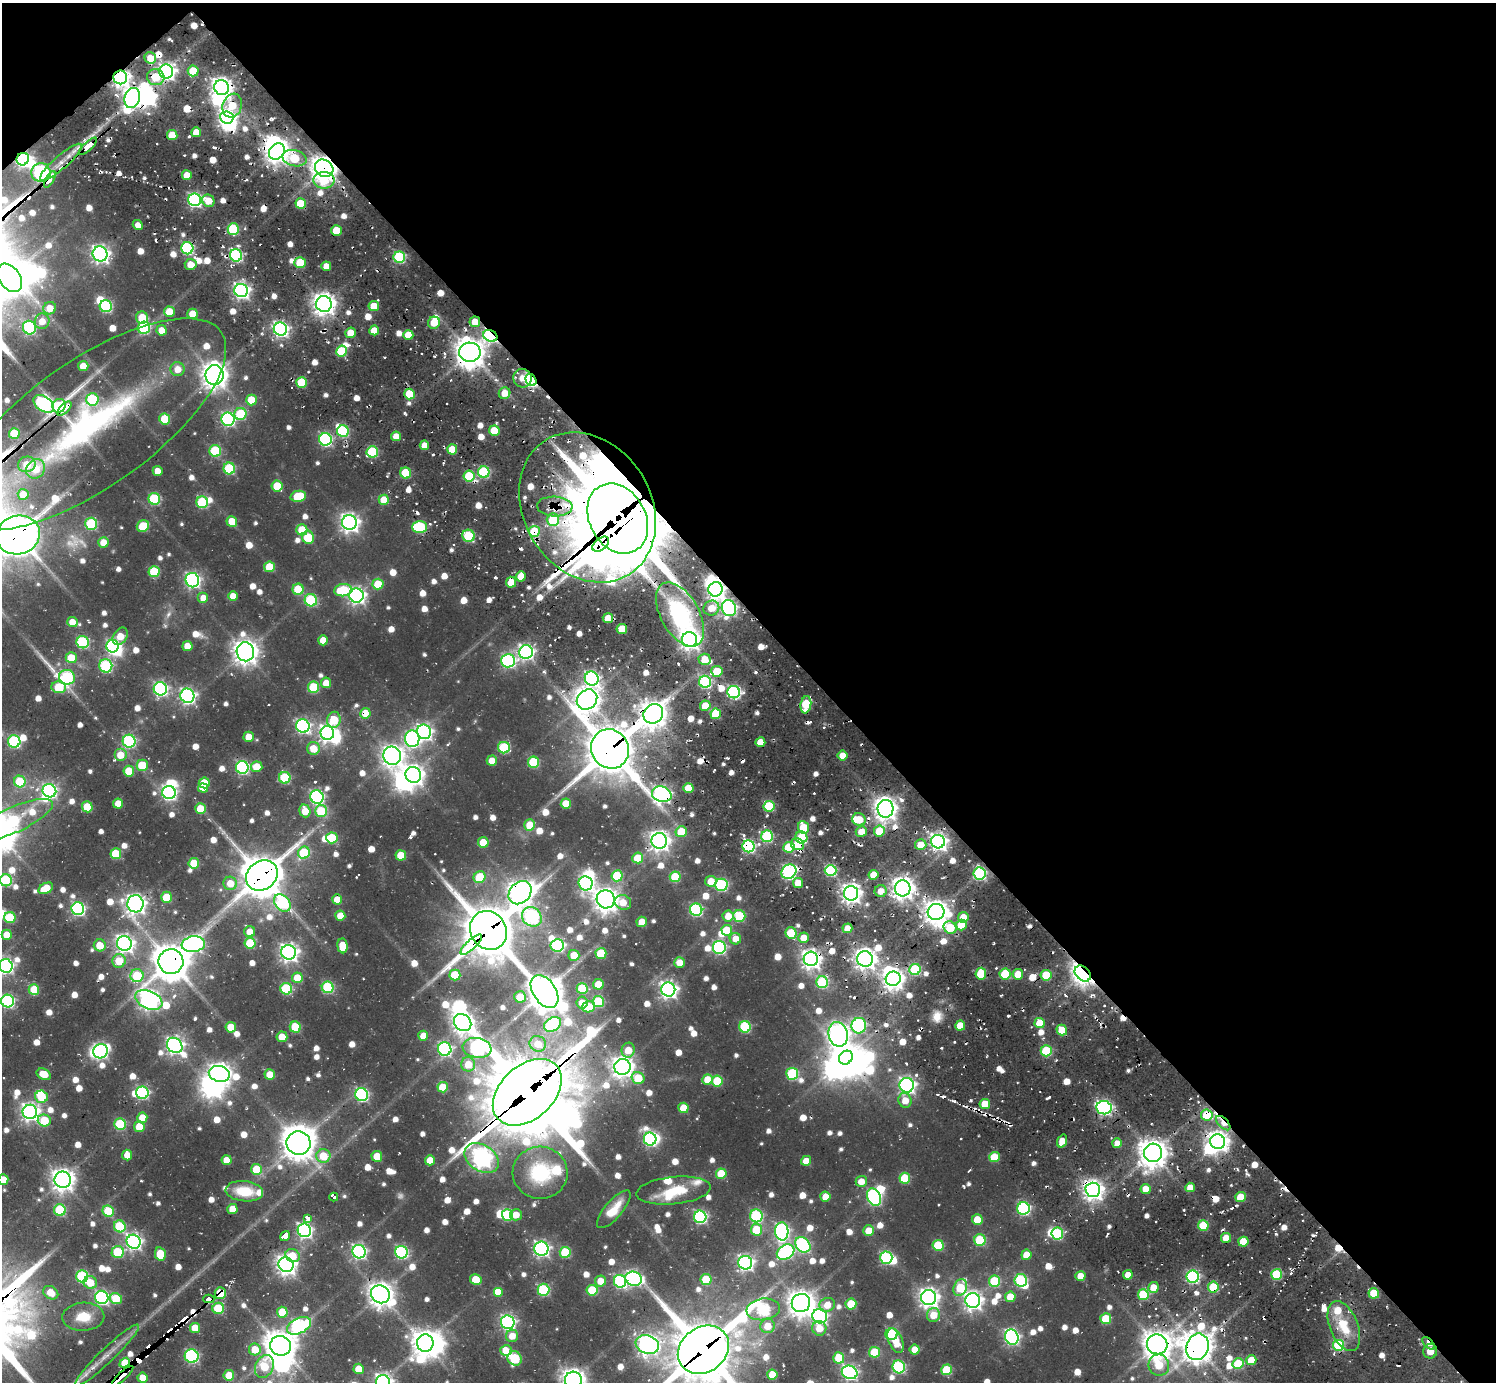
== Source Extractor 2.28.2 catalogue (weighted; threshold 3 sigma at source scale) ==
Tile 3 of 4 x 4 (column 3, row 1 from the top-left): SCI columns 3161-4654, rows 4566-5945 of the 6147 x 6133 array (HDU 1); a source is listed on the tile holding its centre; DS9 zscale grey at full resolution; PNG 1498 x 1384 px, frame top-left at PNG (2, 3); each listed source drawn as its Kron ellipse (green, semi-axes under 4 px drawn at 4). Shown black and unused: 46% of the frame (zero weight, under 2 of 3 exposures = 7% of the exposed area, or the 3 px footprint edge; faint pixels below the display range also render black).
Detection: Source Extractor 2.28.2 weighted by HDU 2 'WHT'; one run over the whole footprint, this tile lists its part. Background 0.0994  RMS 0.011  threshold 0.0476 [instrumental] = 3 sigma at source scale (4.5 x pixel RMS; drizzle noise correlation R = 1.50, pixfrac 1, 0.05/0.05 arcsec/px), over >= 5 px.
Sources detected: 984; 1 too faint to see at this stretch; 43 inside a brighter object's white glare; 41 cosmic-ray / hot-pixel residue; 1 long thin detection or spike segment (spike, bleed or trail) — neither listed nor drawn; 15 inside a brighter listed object's ellipse — not listed separately; of the other 883, all 500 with FLUX_AUTO >= 14.6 (the completeness limit of this list) listed and drawn (383 fainter detections not listed), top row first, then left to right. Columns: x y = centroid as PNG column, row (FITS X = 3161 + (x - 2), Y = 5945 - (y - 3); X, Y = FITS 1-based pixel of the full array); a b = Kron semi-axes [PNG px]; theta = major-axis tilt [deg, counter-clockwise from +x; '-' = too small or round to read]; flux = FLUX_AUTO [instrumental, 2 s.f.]
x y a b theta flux
150 58 6 5 - 21
193 71 5 5 - 40
166 72 7 7 - 440
120 77 7 7 - 540
156 77 9 8 - 28
222 88 8 7 - 830
132 98 10 7 72 510
232 106 12 9 71 29
227 117 7 6 - 400
196 132 5 5 - 17
172 135 5 5 - 28
88 146 11 4 43 150
277 152 9 7 50 990
294 158 12 8 -13 56
23 159 6 6 - 330
61 162 27 6 41 16
324 168 9 8 - 1200
41 173 9 9 - 250
187 175 5 5 - 18
50 179 9 3 60 150
324 180 10 8 -1 31
195 200 6 6 - 260
208 201 6 6 - 20
301 203 5 5 - 35
138 225 5 4 - 16
233 229 6 5 - 83
336 231 5 5 - 33
187 248 6 6 - 160
100 254 7 7 - 500
236 255 6 6 - 160
399 257 6 5 - 130
300 263 5 5 - 36
191 264 6 5 - 17
326 266 5 5 - 16
9 278 16 10 -54 1700
241 290 7 6 - 420
324 304 8 8 - 860
106 306 6 6 - 130
374 306 5 5 - 24
50 308 6 6 - 21
169 312 5 5 - 25
193 314 5 5 - 29
142 318 6 6 - 35
42 321 8 7 - 15
475 322 5 5 - 20
434 323 6 6 - 24
29 328 7 6 - 140
144 328 6 6 - 120
280 329 7 6 - 310
162 330 5 5 - 18
374 330 5 5 - 19
350 333 5 5 - 21
408 335 5 5 - 25
490 336 7 5 -25 250
341 351 5 5 - 52
470 352 10 9 - 1500
83 366 5 5 - 18
178 369 7 7 - 15
214 375 10 9 - 1200
522 378 9 9 - 18
531 380 6 5 - 190
302 382 5 5 - 54
505 393 6 5 - 16
409 394 5 5 - 41
92 399 6 6 - 90
251 400 5 5 - 32
44 404 11 7 -36 190
59 406 7 6 - 55
65 409 9 3 44 110
240 414 6 6 - 57
165 419 5 5 - 46
228 419 6 6 - 220
90 424 160 63 35 520
343 431 6 6 - 110
494 431 5 5 - 34
14 434 5 5 - 45
396 436 5 5 - 15
325 439 6 6 - 190
424 445 5 4 - 15
452 449 5 5 - 28
215 451 6 6 - 73
372 452 6 5 - 87
27 464 9 7 20 17
229 468 6 5 - 93
36 469 10 9 - 23
158 471 5 5 - 15
484 472 6 6 - 110
406 473 5 5 - 53
469 476 5 5 - 62
277 486 5 5 - 34
23 494 5 5 - 15
298 496 8 5 12 44
154 499 6 5 - 97
384 500 5 5 - 26
202 502 6 6 - 89
555 506 18 10 -3 17
587 507 79 63 -58 1600
618 518 37 28 -61 11000
553 520 6 6 - 50
232 521 5 5 - 25
349 522 7 7 - 600
91 524 6 6 - 95
143 526 6 5 - 45
420 527 7 6 - 100
302 530 5 5 - 35
534 531 5 5 - 50
18 535 22 19 16 3200
469 536 6 6 - 72
308 537 6 6 - 43
103 542 5 5 - 18
601 544 9 5 38 680
269 567 5 5 - 33
154 572 5 5 - 59
521 576 5 5 - 16
192 580 7 6 - 330
511 582 5 5 - 25
378 584 5 5 - 34
298 589 5 5 - 42
716 589 7 7 - 550
343 590 9 6 8 54
233 596 5 5 - 18
356 596 7 7 - 430
203 598 5 5 - 15
311 600 6 6 - 100
711 608 8 7 - 18
729 608 8 7 - 310
680 614 35 19 -60 150
608 618 5 5 - 21
72 622 5 5 - 17
622 629 5 5 - 33
120 636 9 6 55 20
323 640 5 5 - 18
689 640 7 7 - 670
83 642 6 6 - 130
113 646 6 6 - 190
187 646 5 5 - 19
245 652 9 8 - 1100
526 652 7 7 - 360
71 658 5 5 - 33
705 659 6 5 - 22
508 661 7 6 - 220
106 666 7 6 - 130
717 671 5 5 - 34
67 677 8 7 - 140
592 679 7 6 - 310
705 682 6 6 - 150
326 683 5 5 - 16
59 687 7 6 - 52
314 687 5 5 - 63
160 689 7 6 - 230
734 692 6 6 - 190
187 696 7 7 - 330
587 700 11 9 43 1300
806 705 9 5 80 68
705 706 5 5 - 27
365 713 5 5 - 24
653 714 10 9 - 1300
716 714 5 5 - 44
334 720 8 6 77 41
303 726 7 6 - 250
424 732 7 7 - 360
327 733 7 7 - 490
249 737 5 5 - 18
412 739 8 7 - 230
14 741 6 6 - 140
129 741 6 6 - 160
760 742 5 5 - 20
313 748 6 6 - 23
504 748 6 5 - 88
610 749 20 18 -59 4500
120 755 6 6 - 19
392 756 9 9 - 850
842 756 5 5 - 17
492 761 5 5 - 18
533 762 5 5 - 70
142 765 5 5 - 31
242 767 6 6 - 200
257 767 6 5 - 23
129 771 5 5 - 35
413 775 8 7 - 710
285 778 6 6 - 80
20 781 6 5 - 49
204 783 5 5 - 38
203 788 5 4 - 17
688 788 5 5 - 27
49 791 7 6 - 260
169 793 7 6 - 270
662 794 10 7 -17 440
317 797 7 6 - 220
118 804 5 5 - 21
566 804 5 5 - 30
769 806 5 5 - 71
87 807 5 5 - 39
200 809 5 5 - 26
885 809 9 8 - 1000
305 811 6 5 - 21
321 811 6 6 - 55
14 820 42 12 24 110
859 820 7 6 - 24
530 825 5 5 - 25
803 827 6 5 - 32
861 831 5 5 - 16
879 831 5 5 - 32
681 832 5 5 - 37
767 836 6 6 - 110
801 837 6 6 - 55
332 838 5 5 - 56
659 841 8 7 - 710
483 842 5 5 - 26
938 842 7 6 - 490
797 844 6 6 - 25
921 845 6 5 - 20
749 846 6 6 - 180
789 847 5 5 - 46
304 853 6 5 - 64
116 854 5 5 - 55
401 855 5 5 - 29
638 858 5 5 - 35
194 863 5 5 - 35
831 870 6 5 - 110
789 872 8 7 - 180
980 873 6 6 - 160
874 875 5 5 - 18
262 876 17 14 37 3300
617 876 5 5 - 63
480 877 6 5 - 41
675 877 5 5 - 51
6 880 6 6 - 100
711 881 6 5 - 22
230 883 7 6 - 20
586 883 7 7 - 230
798 883 5 5 - 17
721 885 6 6 - 140
46 888 8 5 26 27
903 888 8 8 - 970
881 891 6 6 - 15
520 893 13 10 46 1100
851 893 7 7 - 700
166 897 5 5 - 30
337 899 5 5 - 17
606 899 9 9 - 1000
623 902 8 7 - 17
282 903 10 7 -49 100
135 904 8 8 - 640
78 909 6 6 - 210
696 910 6 6 - 150
936 912 8 8 - 1100
340 916 5 5 - 19
728 916 5 5 - 17
739 916 6 6 - 59
532 917 10 9 - 150
963 917 5 5 - 18
10 918 5 5 - 49
642 922 5 5 - 21
961 925 5 5 - 26
950 927 7 6 - 34
847 928 5 5 - 17
488 930 20 17 -55 5200
727 930 5 5 - 38
250 932 5 5 - 16
791 933 6 5 - 49
7 935 5 5 - 21
804 938 5 5 - 15
735 939 6 5 - 15
250 943 5 5 - 58
124 944 7 7 - 500
193 944 12 8 8 360
100 945 6 6 - 24
471 945 14 5 43 140
557 945 6 6 - 140
343 946 7 5 -85 26
719 947 6 6 - 200
289 952 7 7 - 560
601 953 5 5 - 50
574 955 5 5 - 27
811 959 7 7 - 640
865 959 8 7 - 770
119 961 7 6 - 25
171 962 12 12 - 2500
679 963 5 5 - 17
6 966 7 6 - 290
915 969 5 5 - 90
981 974 6 5 - 40
1005 974 5 5 - 56
1018 974 5 5 - 23
1083 974 9 6 -46 780
455 975 5 5 - 46
1046 975 5 5 - 42
137 976 6 6 - 52
297 978 5 5 - 26
893 979 7 7 - 740
822 982 6 6 - 99
598 984 5 5 - 25
328 987 6 5 - 99
582 988 5 5 - 47
286 989 6 5 - 96
34 990 5 5 - 39
668 990 7 7 - 470
545 991 18 11 -56 2000
520 997 6 5 - 24
149 1000 14 9 -24 570
8 1001 6 6 - 180
598 1001 5 5 - 67
582 1003 6 5 - 16
589 1007 6 5 - 41
463 1022 9 8 - 800
1040 1023 5 5 - 30
553 1024 9 6 33 110
859 1026 8 7 - 190
960 1026 5 5 - 25
231 1027 5 5 - 23
295 1027 5 5 - 56
745 1027 6 5 - 93
1062 1030 5 5 - 30
838 1034 12 9 -76 750
423 1036 5 5 - 16
282 1037 5 5 - 20
538 1044 8 7 - 17
175 1045 8 7 - 460
477 1048 14 10 -9 240
445 1049 7 6 - 190
628 1050 7 6 - 17
101 1051 7 7 - 260
1046 1051 5 5 - 72
846 1058 7 6 - 1100
468 1064 7 7 - 21
622 1067 8 8 - 840
44 1074 7 5 -27 21
219 1074 10 8 -13 870
792 1074 6 6 - 90
270 1075 5 5 - 23
638 1078 6 5 - 34
707 1079 5 5 - 22
717 1081 5 5 - 49
907 1085 7 7 - 400
443 1087 5 5 - 35
527 1092 40 26 42 10000
142 1093 6 6 - 150
362 1095 6 6 - 180
41 1097 6 6 - 34
905 1100 7 6 - 16
985 1104 5 5 - 25
683 1108 5 5 - 28
1104 1108 7 6 - 300
30 1112 7 7 - 550
1207 1115 6 5 - 44
142 1118 5 5 - 20
44 1120 6 6 - 42
1223 1123 9 4 -45 15
120 1124 6 5 - 83
139 1127 5 5 - 30
650 1139 6 6 - 190
1062 1141 7 5 70 20
1218 1142 7 7 - 780
299 1143 12 11 - 1900
1117 1143 5 5 - 16
1153 1153 9 9 - 1400
127 1155 5 5 - 15
323 1156 7 7 - 30
377 1156 5 5 - 25
994 1157 5 5 - 35
482 1158 19 13 -34 710
227 1160 5 5 - 20
430 1160 5 5 - 21
806 1161 5 5 - 20
256 1169 5 5 - 40
540 1173 27 26 - 84
721 1174 5 5 - 39
905 1178 5 5 - 49
3 1180 5 5 - 19
63 1180 8 8 - 940
861 1181 6 5 - 15
1190 1187 5 4 - 15
1146 1189 5 5 - 16
673 1190 37 13 6 36
1093 1190 7 7 - 760
244 1191 19 10 -6 35
334 1197 4 3 - 37
825 1197 5 5 - 17
874 1197 9 6 -68 210
1240 1197 5 5 - 33
1023 1208 6 6 - 180
232 1209 5 5 - 20
614 1209 23 8 50 23
60 1210 6 5 - 85
108 1211 6 5 - 52
507 1215 6 5 - 68
516 1215 6 5 - 15
756 1216 6 6 - 130
700 1217 6 6 - 190
308 1218 4 4 - 180
977 1219 5 5 - 21
1203 1225 5 5 - 56
120 1226 6 5 - 71
304 1230 7 6 - 330
756 1230 5 5 - 41
782 1231 9 6 -87 270
868 1231 5 5 - 17
1057 1233 6 6 - 92
285 1236 5 4 - 400
1226 1238 5 5 - 19
980 1240 6 5 - 74
134 1242 7 7 - 380
1243 1242 5 5 - 35
803 1245 8 6 -46 190
938 1245 5 5 - 57
541 1249 7 7 - 330
118 1252 6 5 - 64
359 1252 7 6 - 280
401 1252 6 6 - 160
565 1252 5 5 - 61
786 1252 9 7 32 190
160 1254 7 5 -77 29
293 1255 7 6 - 18
1026 1255 5 5 - 20
886 1258 6 6 - 140
745 1263 7 6 - 370
286 1265 8 7 - 670
1277 1274 5 5 - 73
1128 1275 5 4 - 17
82 1276 6 6 - 110
1080 1276 5 5 - 17
1193 1277 6 6 - 200
634 1279 8 7 - 310
706 1279 5 5 - 43
476 1280 6 5 - 33
1021 1280 6 6 - 130
600 1281 5 5 - 18
620 1281 6 6 - 170
994 1281 5 5 - 70
90 1283 7 6 - 22
1153 1287 5 5 - 22
1213 1287 5 5 - 48
960 1288 9 6 66 53
543 1290 6 6 - 110
592 1290 5 5 - 50
498 1292 5 5 - 23
51 1293 8 6 -33 19
220 1293 6 5 - 28
1374 1293 5 5 - 41
380 1294 10 8 -35 1100
1143 1295 5 5 - 61
102 1297 7 6 - 220
1010 1297 5 5 - 23
929 1298 7 7 - 660
116 1299 6 5 - 38
209 1299 5 3 - 54
973 1300 7 7 - 580
801 1303 9 9 - 1300
851 1304 5 5 - 39
827 1305 8 7 - 17
218 1308 6 5 - 69
763 1309 17 11 7 170
282 1312 5 5 - 32
933 1315 7 6 - 22
820 1316 7 7 - 260
83 1317 21 14 2 28
1106 1319 5 5 - 46
508 1322 7 6 - 300
299 1326 13 7 27 210
767 1326 7 7 - 23
1344 1326 26 14 -68 38
195 1328 5 5 - 24
819 1328 7 7 - 17
891 1334 6 6 - 120
512 1336 6 6 - 16
1012 1337 8 6 -64 310
896 1340 13 7 -67 26
425 1343 8 8 - 1200
1429 1343 8 4 -45 17
1157 1344 10 10 - 1500
647 1345 12 9 -20 600
1338 1345 5 5 - 84
281 1346 10 9 - 1900
1197 1347 13 11 70 1700
255 1349 6 6 - 24
506 1350 6 5 - 22
703 1350 27 22 37 6600
915 1350 5 5 - 21
1430 1351 7 7 - 22
874 1352 5 5 - 49
107 1355 44 7 44 19
192 1356 7 7 - 150
515 1358 7 7 - 71
839 1358 6 5 - 41
1251 1360 5 5 - 24
125 1363 5 4 - 50
1238 1364 5 5 - 51
1159 1365 10 10 - 33
264 1366 12 9 65 38
899 1367 6 6 - 140
359 1369 5 5 - 23
947 1370 5 5 - 54
850 1372 8 6 -21 290
229 1375 5 5 - 32
772 1375 5 5 - 32
123 1376 14 3 43 220
142 1378 5 5 - 17
573 1380 8 8 - 1000
383 1382 7 7 - 470
Overlapping masked pixels (flux is a lower limit): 65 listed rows (the first 20) at x y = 120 77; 156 77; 222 88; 132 98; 88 146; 277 152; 23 159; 61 162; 324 168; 41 173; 50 179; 195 200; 187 248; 475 322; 490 336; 470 352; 531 380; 44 404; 59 406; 65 409
Isophote crosses this tile's border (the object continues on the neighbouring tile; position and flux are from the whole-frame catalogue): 9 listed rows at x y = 9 278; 18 535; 6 880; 6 966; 8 1001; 3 1180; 703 1350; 573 1380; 383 1382
Unlisted compact peaks at least as high as the median listed source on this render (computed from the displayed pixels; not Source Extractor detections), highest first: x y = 1276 1234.